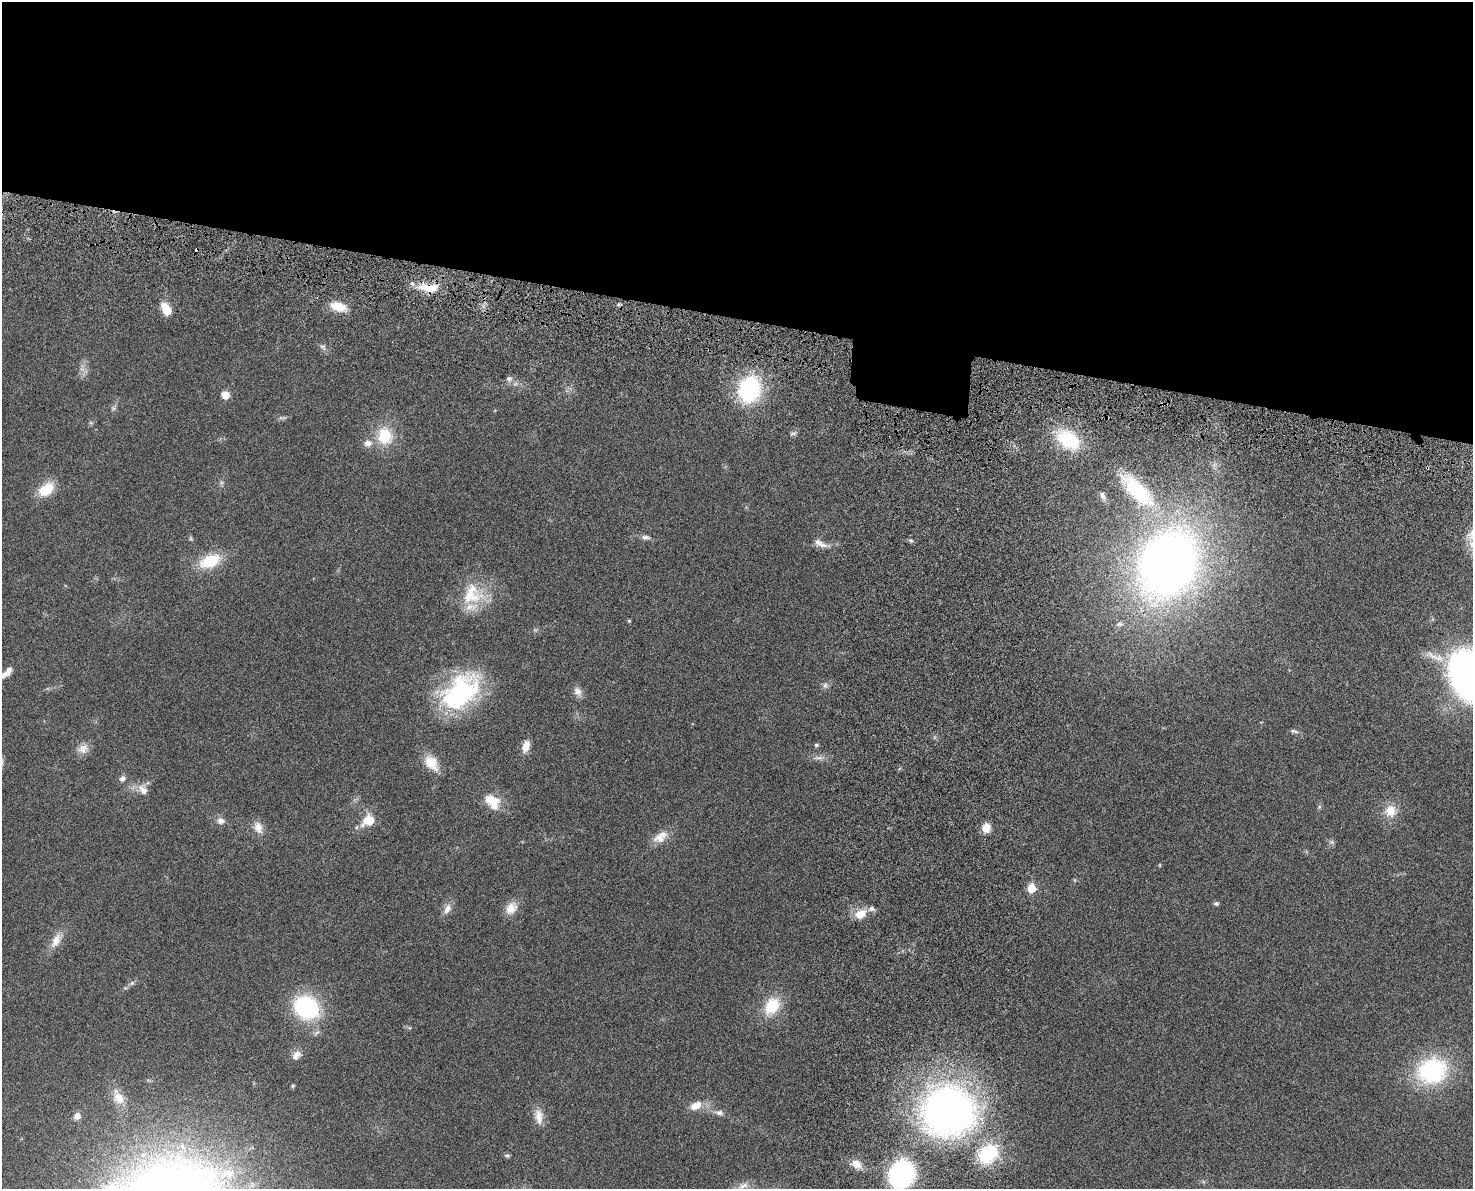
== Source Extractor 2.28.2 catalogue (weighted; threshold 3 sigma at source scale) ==
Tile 2 of 3 x 4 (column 2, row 1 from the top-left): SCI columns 1665-3135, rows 3641-4827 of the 4909 x 4905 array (HDU 1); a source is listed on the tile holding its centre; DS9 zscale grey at full resolution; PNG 1475 x 1191 px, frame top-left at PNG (2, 2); no overlay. Shown black and unused: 27% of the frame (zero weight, under 4 of 8 exposures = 6% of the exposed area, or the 3 px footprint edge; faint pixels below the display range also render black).
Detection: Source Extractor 2.28.2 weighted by HDU 2 'WHT'; one run over the whole footprint, this tile lists its part. Background 0.0272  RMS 0.0022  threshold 0.00916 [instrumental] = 3 sigma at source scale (4.09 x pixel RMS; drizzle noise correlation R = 1.36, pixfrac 0.8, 0.05/0.05 arcsec/px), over >= 5 px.
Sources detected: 73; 1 too faint to see at this stretch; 1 cosmic-ray / hot-pixel residue — not listed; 2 inside a brighter listed object's ellipse — not listed separately; the other 69 listed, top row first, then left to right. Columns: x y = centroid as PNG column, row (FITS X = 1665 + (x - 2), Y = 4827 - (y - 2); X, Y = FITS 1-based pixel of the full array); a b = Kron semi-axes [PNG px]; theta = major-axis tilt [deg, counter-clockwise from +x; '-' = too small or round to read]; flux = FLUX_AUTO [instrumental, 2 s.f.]
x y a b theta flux
429 288 25 10 -3 4.5
338 306 17 9 -16 4
166 309 14 8 -64 3.4
323 347 9 5 -29 0.6
509 378 8 7 - 0.77
749 389 22 17 75 26
225 395 7 7 - 2.5
284 418 8 4 9 0.41
793 433 10 4 1 0.44
385 436 23 19 -78 7.1
1068 439 29 18 -34 11
46 489 19 12 35 5.3
1137 490 59 22 -47 19
1102 496 13 7 -64 0.88
645 537 12 6 -5 0.82
911 540 8 4 -8 0.38
820 543 24 8 -22 1.8
1472 544 11 8 85 1.6
210 561 28 15 22 7
1168 564 43 35 63 220
472 595 32 30 15 9.3
629 621 4 4 - 0.25
1119 624 11 7 9 0.8
6 673 19 7 44 1.6
1467 675 37 24 -66 98
825 685 9 6 -82 0.61
460 692 50 31 44 28
578 692 14 9 -59 1.3
1294 731 11 5 -14 0.53
816 745 5 5 - 0.38
526 746 13 7 70 2.2
83 749 16 13 17 1.8
818 758 16 5 -2 1
431 763 20 13 -51 3.9
122 778 8 6 46 0.8
143 790 14 10 -53 1.9
492 802 22 14 -45 4.6
1319 807 6 5 - 0.34
1390 811 17 17 - 3.3
368 820 12 10 34 4.8
220 821 8 7 - 1.2
258 828 17 10 -70 1.9
986 828 10 9 - 2.3
659 838 19 13 4 2.6
1332 842 7 6 - 0.48
1160 865 5 3 - 0.17
1031 888 6 5 - 6
1216 903 6 5 - 0.43
511 908 18 13 56 2.6
447 909 16 8 62 1.5
861 914 16 11 29 3
56 940 23 11 62 2.5
132 983 6 5 - 0.43
772 1006 26 18 56 6.3
306 1008 21 18 -38 26
296 1055 14 10 52 1.4
1432 1071 36 30 16 22
292 1086 4 4 - 0.36
118 1098 19 14 -56 3
695 1106 16 10 25 2.4
948 1111 59 57 15 97
719 1113 13 8 -6 1
77 1116 8 8 - 1.3
539 1116 21 11 -81 2.4
988 1154 28 21 46 11
507 1155 8 5 0 0.37
856 1164 14 10 -30 2.2
228 1173 22 14 11 4.7
901 1175 23 19 69 36
Overlapping masked pixels (flux is a lower limit): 1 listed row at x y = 429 288
Isophote crosses this tile's border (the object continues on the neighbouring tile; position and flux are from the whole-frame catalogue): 4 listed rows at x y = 1472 544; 6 673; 1467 675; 901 1175